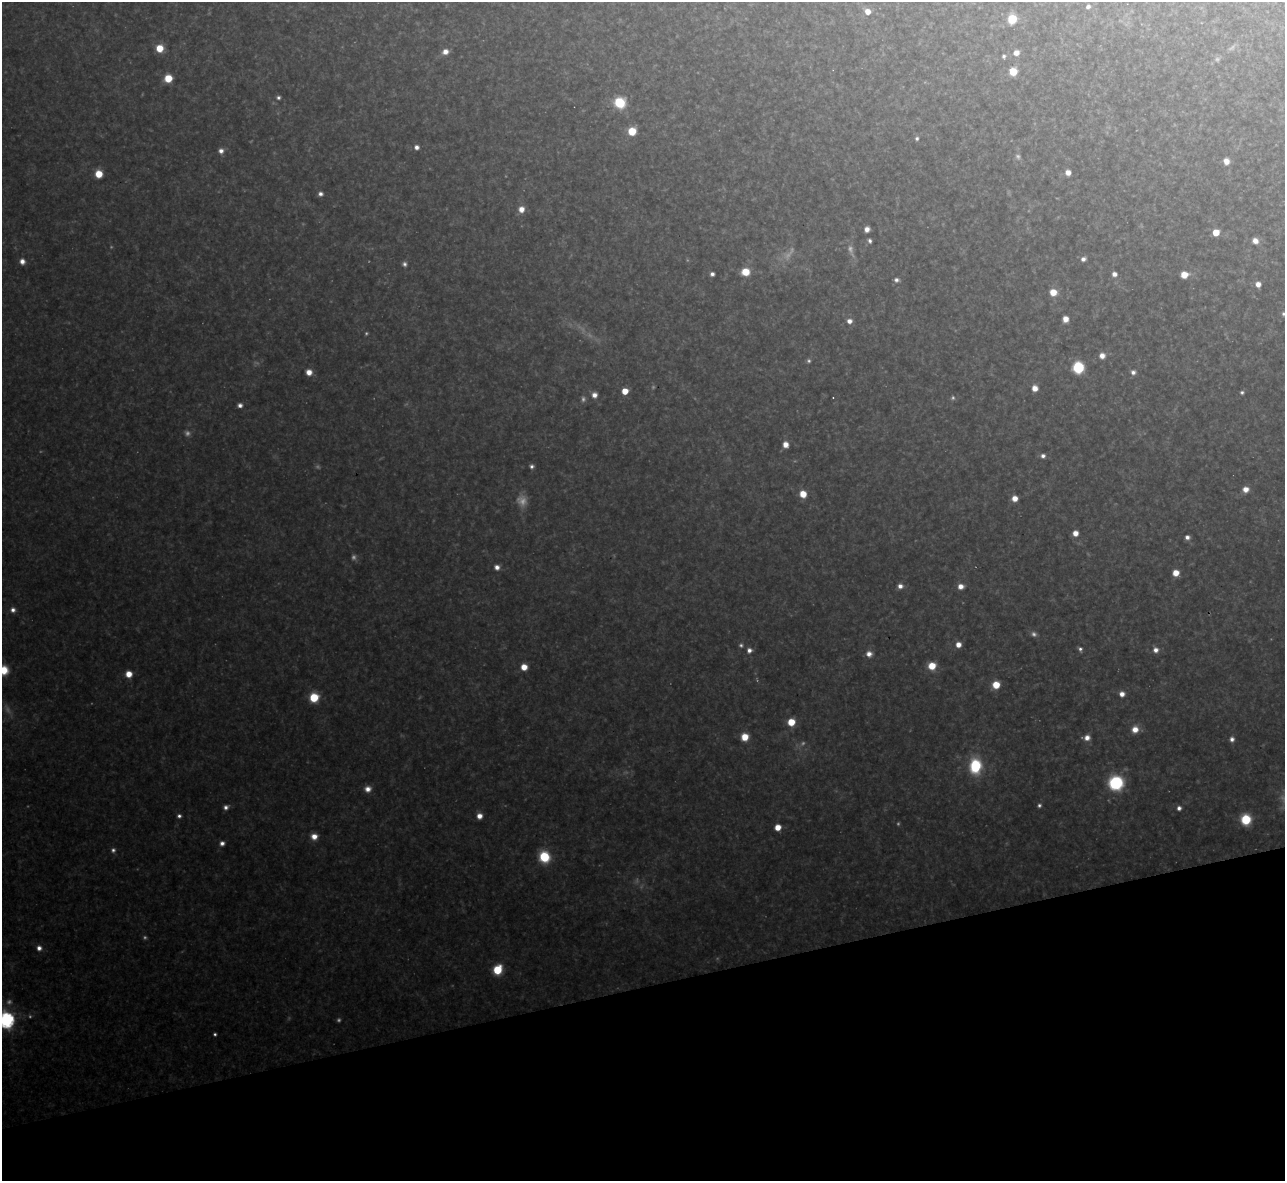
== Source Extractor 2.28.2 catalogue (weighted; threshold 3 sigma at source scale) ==
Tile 14 of 4 x 4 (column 2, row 4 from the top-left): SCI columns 1284-2566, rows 141-1319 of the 5133 x 5115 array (HDU 1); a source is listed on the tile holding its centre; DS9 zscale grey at full resolution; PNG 1287 x 1183 px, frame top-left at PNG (2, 2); no overlay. Shown black and unused: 16% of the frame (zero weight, under 3 of 4 exposures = <1% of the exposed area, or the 3 px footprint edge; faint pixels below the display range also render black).
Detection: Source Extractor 2.28.2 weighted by HDU 2 'WHT'; one run over the whole footprint, this tile lists its part. Background 0.348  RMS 0.02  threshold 0.0884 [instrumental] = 3 sigma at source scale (4.5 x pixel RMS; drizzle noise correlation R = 1.50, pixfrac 1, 0.05/0.05 arcsec/px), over >= 5 px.
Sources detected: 121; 27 too faint to see at this stretch — not listed; the other 94 listed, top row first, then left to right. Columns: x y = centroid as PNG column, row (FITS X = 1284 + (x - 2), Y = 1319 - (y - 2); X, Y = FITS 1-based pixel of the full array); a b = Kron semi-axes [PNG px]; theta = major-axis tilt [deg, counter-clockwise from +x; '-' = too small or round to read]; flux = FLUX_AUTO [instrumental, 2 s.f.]
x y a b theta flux
1088 7 5 5 - 6
867 11 6 5 - 21
1012 19 6 6 - 74
160 48 6 6 - 42
445 52 7 6 - 16
1016 53 6 6 - 15
1004 56 5 4 - 4.3
1013 72 7 6 - 40
168 78 6 6 - 52
278 97 5 5 - 4.8
620 103 8 8 - 99
632 131 6 6 - 52
917 138 5 5 - 5.1
417 147 5 5 - 9.2
221 151 6 6 - 11
1226 161 7 6 - 17
1068 172 6 6 - 16
99 174 6 6 - 43
320 194 5 5 - 7.9
521 209 7 6 - 19
867 229 5 5 - 13
1216 232 5 5 - 34
870 241 5 4 - 5.5
1255 241 6 6 - 16
1083 259 6 5 - 8.9
22 261 6 6 - 13
404 264 6 5 - 6.4
745 272 7 6 - 43
712 274 4 4 - 7.1
1114 274 5 5 - 11
1184 275 6 5 - 33
896 280 6 5 - 7.1
1258 284 6 5 - 15
1053 292 7 6 - 32
1283 314 6 6 - 5
1065 319 5 5 - 19
849 321 6 6 - 13
1102 356 6 6 - 15
1078 367 7 7 - 170
309 372 6 6 - 19
1133 372 6 6 - 8.2
1035 388 6 6 - 19
625 391 5 5 - 38
1242 392 5 4 - 4.1
594 395 6 6 - 13
240 405 6 5 - 8.6
785 444 6 5 - 19
1043 456 6 5 - 7.6
532 466 5 5 - 6
1246 489 6 6 - 18
803 494 6 6 - 36
1015 498 5 5 - 20
1075 533 5 5 - 19
1187 537 5 5 - 9.3
497 567 6 5 - 12
1176 573 6 6 - 27
900 586 6 5 - 12
961 586 6 6 - 16
13 610 6 6 - 9.9
958 645 6 6 - 18
1080 649 6 5 - 6
749 650 6 6 - 9.7
1156 650 7 7 - 12
869 654 7 6 - 15
932 666 7 7 - 42
524 667 6 5 - 27
3 670 9 9 - 48
129 674 6 6 - 28
996 685 6 6 - 46
1122 694 6 6 - 14
314 697 7 7 - 75
791 722 6 6 - 45
1135 729 8 7 - 23
745 737 6 6 - 38
1087 738 8 6 1 14
1232 739 6 5 - 8.8
975 766 10 8 -90 170
1116 783 11 11 - 170
368 789 8 7 - 15
1039 805 5 4 - 4.8
226 807 7 5 36 8.3
1179 808 5 5 - 7.8
179 816 5 5 - 6.4
479 816 6 5 - 17
1246 819 8 7 - 88
778 827 5 5 - 27
314 836 7 7 - 20
222 843 6 5 - 8.9
113 850 6 6 - 6.6
544 857 9 8 - 95
39 948 7 6 - 11
497 970 7 6 - 76
6 1020 7 7 - 780
215 1034 3 3 - 3.9
Isophote crosses this tile's border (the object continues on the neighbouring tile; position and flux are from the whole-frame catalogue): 3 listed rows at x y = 1283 314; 3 670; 6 1020